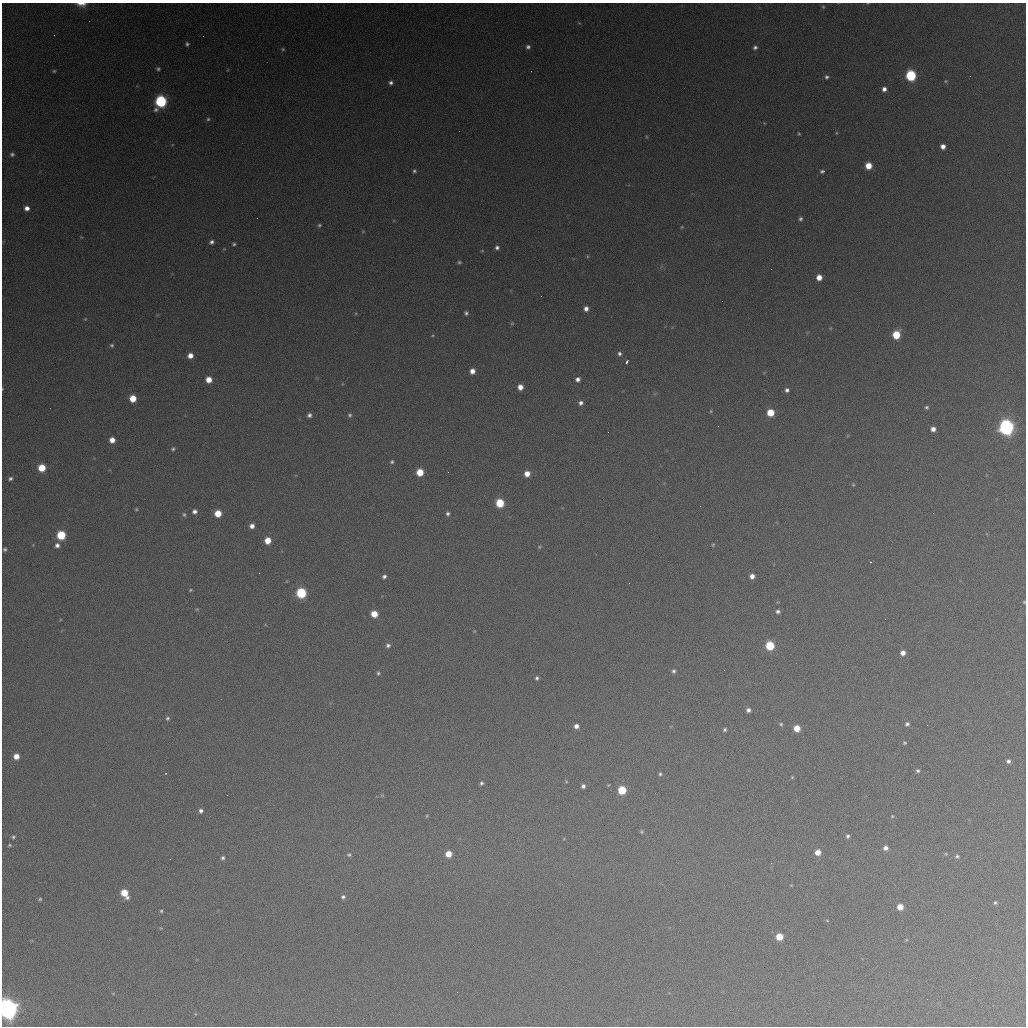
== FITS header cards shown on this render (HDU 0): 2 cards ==
NAXIS1  =                 1024 / length of data axis 1
NAXIS2  =                 1024 / length of data axis 2

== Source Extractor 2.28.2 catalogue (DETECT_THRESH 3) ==
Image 1024 x 1024 px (HDU 0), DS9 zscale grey, 1 PNG px = 1 image px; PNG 1028 x 1028 px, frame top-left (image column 1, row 1024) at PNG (2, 3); no overlay
Background 364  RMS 16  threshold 47.6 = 3 sigma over >= 5 px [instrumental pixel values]
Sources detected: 152; all 152 listed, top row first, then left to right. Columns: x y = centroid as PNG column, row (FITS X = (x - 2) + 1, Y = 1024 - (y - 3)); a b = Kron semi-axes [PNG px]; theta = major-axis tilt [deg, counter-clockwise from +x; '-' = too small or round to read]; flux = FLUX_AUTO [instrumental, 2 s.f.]
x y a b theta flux
81 4 13 5 -5 7.7e+03
823 7 4 4 - 1.1e+03
579 23 5 3 - 1.1e+03
54 35 3 2 - 1.3e+03
187 44 5 4 - 2.1e+03
528 47 5 5 - 3.0e+03
755 47 5 5 - 2.9e+03
283 49 5 4 - 1.3e+03
158 69 5 4 - 2.0e+03
54 71 4 4 - 1.3e+03
911 75 6 6 - 9.9e+04
827 77 6 5 - 2.5e+03
945 81 5 4 - 1.2e+03
391 83 5 5 - 3.2e+03
884 89 5 5 - 4.6e+03
161 101 7 6 - 1.5e+05
208 119 5 4 - 1.7e+03
799 134 3 3 - 1.1e+03
646 137 5 3 - 1.1e+03
943 146 5 4 - 6.0e+03
12 154 6 5 - 2.4e+03
868 166 5 5 - 1.7e+04
414 171 4 4 - 2.0e+03
822 171 5 4 - 2.3e+03
27 208 6 5 - 6.2e+03
257 218 2 2 - 5.7e+02
800 219 4 4 - 2.2e+03
319 225 4 4 - 1.7e+03
682 227 4 3 - 9.7e+02
363 231 5 3 - 8.7e+02
81 237 4 4 - 8.9e+02
211 242 5 4 - 3.2e+03
234 244 4 3 - 1.7e+03
497 247 5 5 - 3.2e+03
224 249 4 4 - 1.0e+03
482 251 4 4 - 1.0e+03
587 256 5 3 - 1.1e+03
459 262 5 4 - 1.7e+03
819 277 5 5 - 1.1e+04
541 296 2 2 - 7.0e+02
586 309 5 5 - 5.4e+03
466 313 4 4 - 2.3e+03
85 319 5 4 - 1.1e+03
512 323 5 5 - 1.4e+03
896 335 6 5 - 3.3e+04
432 336 4 3 - 9.3e+02
112 345 5 4 - 1.8e+03
619 353 5 5 - 2.8e+03
190 356 6 5 - 8.2e+03
627 362 4 3 - 2.9e+03
472 371 5 5 - 7.4e+03
578 379 5 4 - 4.5e+03
209 380 6 5 - 1.3e+04
520 387 5 5 - 8.4e+03
2 389 4 3 - 8.3e+02
787 390 5 5 - 3.2e+03
133 398 5 5 - 1.9e+04
581 403 6 5 - 3.7e+03
926 407 4 4 - 1.9e+03
711 411 4 4 - 1.1e+03
770 413 5 5 - 2.4e+04
309 415 5 4 - 3.2e+03
350 415 6 5 - 2.0e+03
1006 427 7 6 - 4.2e+05
933 429 5 4 - 6.2e+03
112 440 5 5 - 9.0e+03
173 449 6 5 - 2.0e+03
392 462 5 4 - 1.9e+03
42 468 6 5 - 2.5e+04
420 472 5 5 - 2.3e+04
448 472 2 2 - 8.1e+02
527 474 5 5 - 1.0e+04
10 479 6 5 - 2.7e+03
853 485 5 4 - 1.4e+03
500 503 6 6 - 4.4e+04
136 509 4 4 - 1.3e+03
194 511 5 5 - 4.0e+03
218 513 5 5 - 1.9e+04
184 514 6 5 - 2.1e+03
448 514 4 4 - 2.3e+03
252 526 5 5 - 5.6e+03
61 535 6 6 - 4.9e+04
268 540 5 5 - 1.6e+04
57 545 6 6 - 4.1e+03
713 545 5 3 - 1.2e+03
539 547 5 5 - 1.4e+03
5 549 4 4 - 2.1e+03
870 562 3 3 - 8.1e+02
384 576 5 4 - 2.9e+03
752 576 5 5 - 6.6e+03
629 583 2 2 - 5.5e+02
190 590 4 3 - 1.2e+03
301 593 6 6 - 8.2e+04
1024 602 3 3 - 1.1e+03
197 609 5 4 - 1.2e+03
778 611 5 4 - 2.8e+03
374 614 5 5 - 1.8e+04
885 619 2 2 - 2.3e+03
474 631 5 3 - 8.8e+02
388 645 6 5 - 3.0e+03
770 646 6 6 - 4.8e+04
903 653 5 5 - 7.0e+03
724 670 2 2 - 9.9e+02
673 671 5 5 - 2.5e+03
378 673 6 4 87 1.8e+03
537 678 6 5 - 2.5e+03
748 710 5 4 - 3.5e+03
167 718 5 5 - 2.1e+03
781 724 4 4 - 1.4e+03
907 724 5 5 - 2.5e+03
927 725 2 2 - 4.9e+02
576 726 5 5 - 5.4e+03
797 728 5 5 - 1.6e+04
725 730 4 3 - 2.0e+03
904 743 4 4 - 1.4e+03
16 756 5 5 - 1.0e+04
1008 761 5 4 - 3.1e+03
918 771 5 4 - 2.0e+03
166 773 3 2 - 9.9e+02
660 774 4 4 - 1.7e+03
792 777 4 4 - 1.2e+03
566 781 4 4 - 1.0e+03
481 783 5 4 - 2.2e+03
583 786 4 4 - 2.8e+03
622 790 6 5 - 4.1e+04
201 811 5 5 - 3.5e+03
427 816 5 3 - 1.0e+03
892 816 5 5 - 1.3e+03
641 832 5 5 - 1.4e+03
848 836 5 4 - 2.3e+03
13 837 5 4 - 1.8e+03
9 845 4 3 - 1.5e+03
885 848 5 5 - 4.7e+03
818 852 5 5 - 1.1e+04
448 854 5 5 - 1.4e+04
349 855 7 5 9 2.1e+03
957 856 6 4 -9 2.0e+03
223 858 5 4 - 2.3e+03
771 863 2 2 - 6.5e+02
791 885 3 2 - 8.1e+02
124 893 8 5 -57 2.3e+04
343 897 5 5 - 2.5e+03
40 899 5 4 - 1.5e+03
995 903 4 4 - 1.7e+03
900 907 5 5 - 1.3e+04
161 911 5 4 - 1.6e+03
827 920 5 3 - 9.3e+02
161 928 4 4 - 1.0e+03
779 937 5 5 - 2.3e+04
906 940 5 3 - 9.2e+02
927 999 2 2 - 5.6e+02
8 1009 7 7 - 1.1e+06
At the frame edge (FLAGS 8, measured only in part): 4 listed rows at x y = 81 4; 2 389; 1024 602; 8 1009